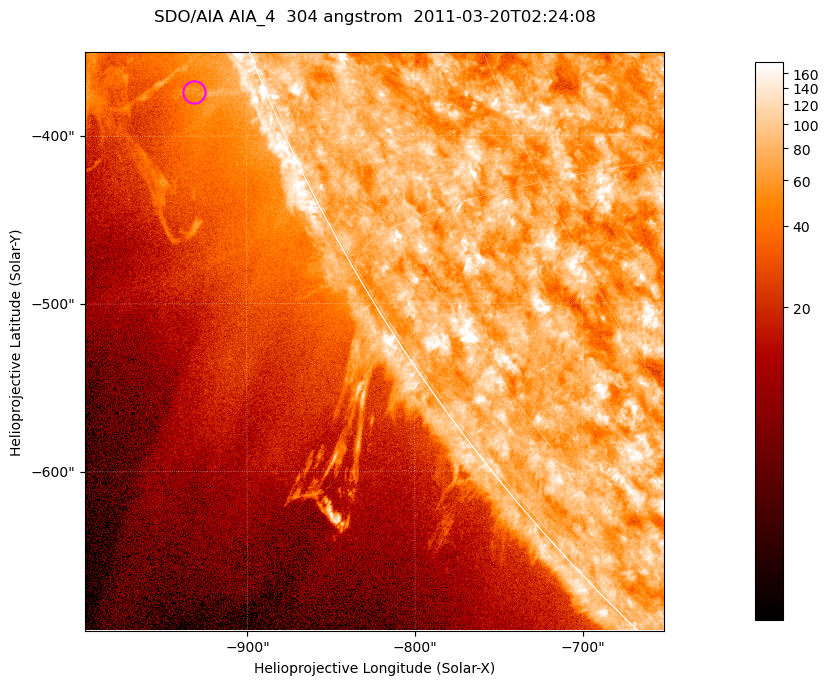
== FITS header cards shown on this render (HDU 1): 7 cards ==
TELESCOP= 'SDO/AIA '           / For AIA: SDO/AIA
INSTRUME= 'AIA_4   '           / For AIA: AIA_ATA1, AIA_ATA2, AIA_ATA3 or AIA_AT
WAVELNTH=                  304 / [angstrom] Wavelength
WAVEUNIT= 'angstrom'           / Wavelength unit: angstrom
DATE-OBS= '2011-03-20T02:24:08.123' / [ISO] Date when observation started; ISO 8
CTYPE1  = 'HPLN-TAN'           / CTYPE1; Typically HPLN
CTYPE2  = 'HPLT-TAN'           / CTYPE2; Typically HPLT

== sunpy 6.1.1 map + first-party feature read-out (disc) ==
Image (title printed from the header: SDO/AIA AIA_4  304 angstrom  2011-03-20T02:24:08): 575 x 575 px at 0.6 arcsec/px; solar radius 964 arcsec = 1606 px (partial field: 1.8% of the solar disc is inside the frame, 43% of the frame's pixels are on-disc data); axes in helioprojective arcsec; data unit not stated in the header (colour bar unlabelled)
Orientation: roll -0.132 deg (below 1 deg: not rotated)
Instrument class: DISC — disc imager (sunpy class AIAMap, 304 A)
Bright regions (active regions / flare kernels): reference = the on-disc median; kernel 5 px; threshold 5 sigma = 108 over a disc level ~75.2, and >= 1.15x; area >= 330 px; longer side >= 7 px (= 4.2 arcsec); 0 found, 0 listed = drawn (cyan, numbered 1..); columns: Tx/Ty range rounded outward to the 2 arcsec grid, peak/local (2 s.f.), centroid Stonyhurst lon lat
Off-limb structures (1.02-1.3 R_sun): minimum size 165 px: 8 found; the strongest spans PA ~110..115 deg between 1.02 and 1.08 R_sun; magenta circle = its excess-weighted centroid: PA ~110 deg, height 1.04 R_sun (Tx ~-932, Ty ~-374 arcsec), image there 2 x the reference